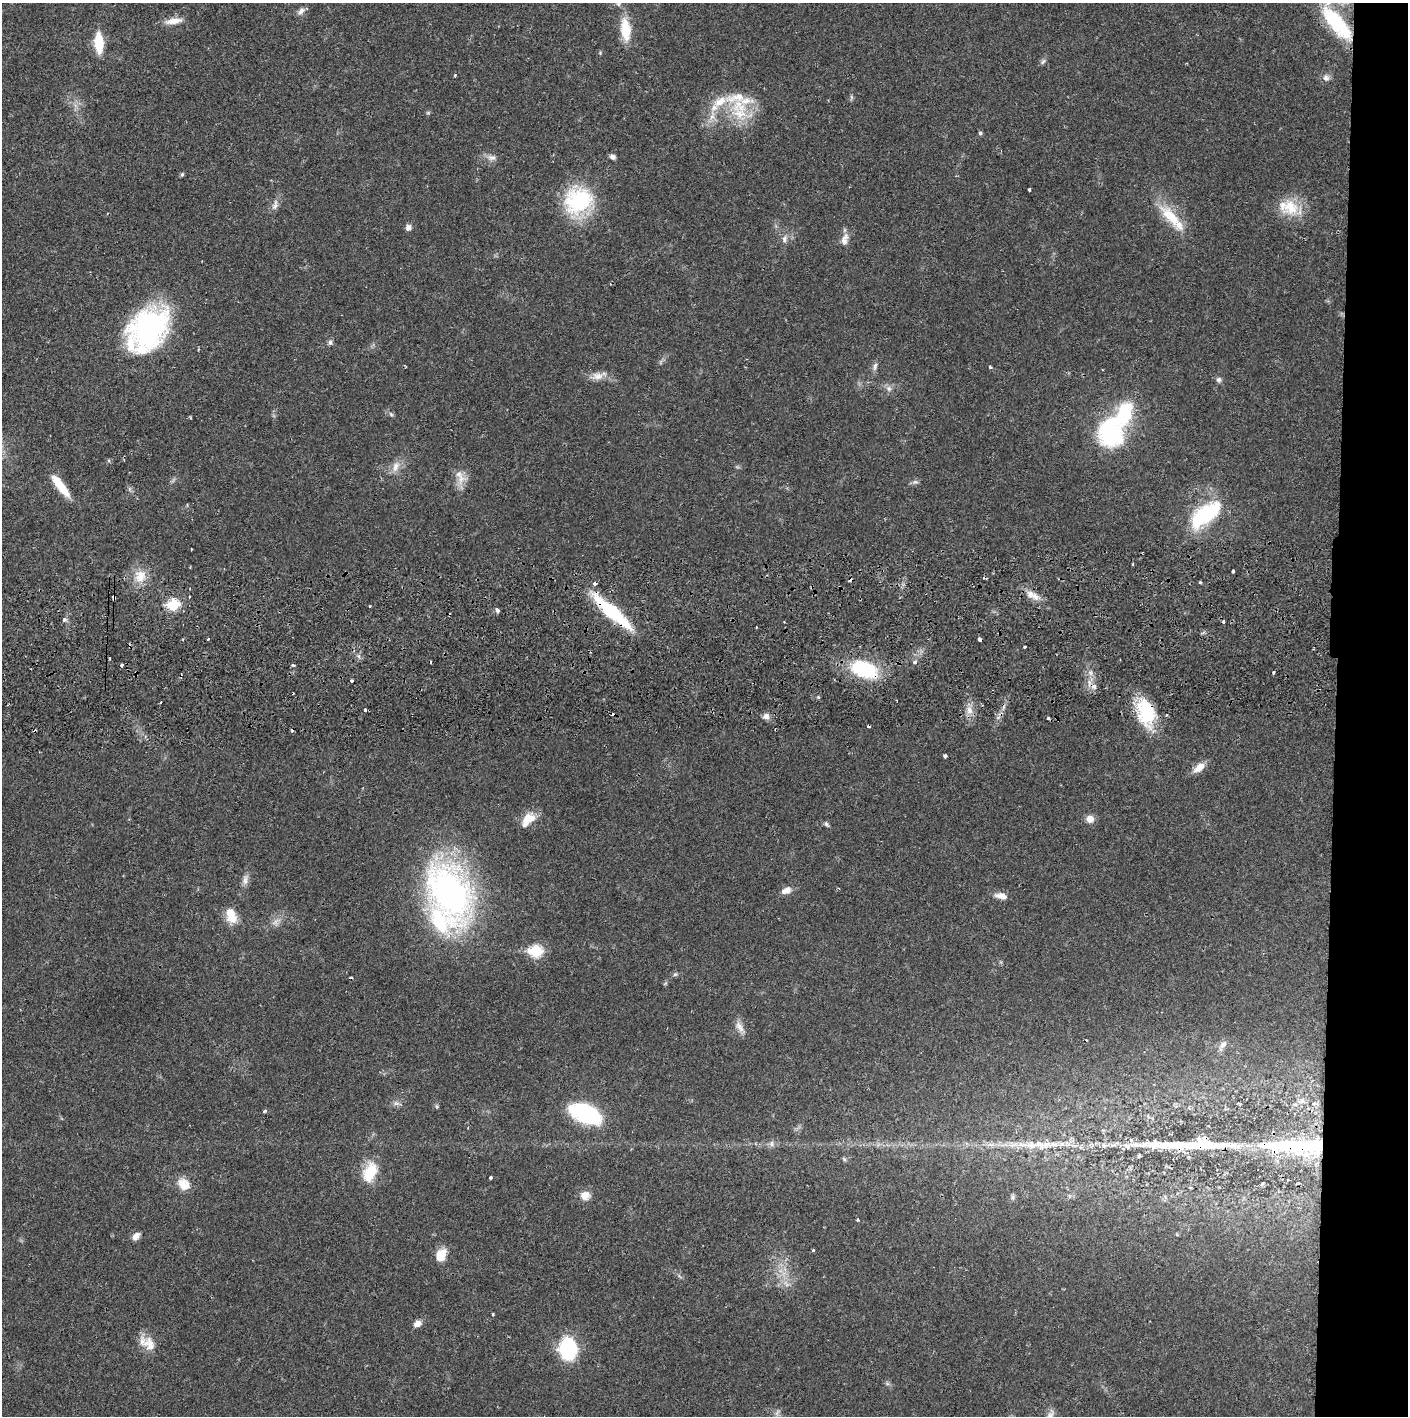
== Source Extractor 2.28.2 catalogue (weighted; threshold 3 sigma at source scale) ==
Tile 6 of 3 x 3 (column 3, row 2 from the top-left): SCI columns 2817-4222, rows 1471-2884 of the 4229 x 4357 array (HDU 1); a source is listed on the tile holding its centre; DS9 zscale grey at full resolution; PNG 1410 x 1418 px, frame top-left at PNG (2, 3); no overlay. Shown black and unused: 5% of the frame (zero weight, under 2 of 3 exposures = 3% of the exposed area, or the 3 px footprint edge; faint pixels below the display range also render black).
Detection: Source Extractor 2.28.2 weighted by HDU 2 'WHT'; one run over the whole footprint, this tile lists its part. Background 0.0213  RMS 0.0035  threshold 0.0156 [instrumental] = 3 sigma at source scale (4.5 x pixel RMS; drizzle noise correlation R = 1.50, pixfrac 1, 0.05/0.05 arcsec/px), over >= 5 px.
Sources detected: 125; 13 cosmic-ray / hot-pixel residue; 1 long thin detection or spike segment (spike, bleed or trail) — not listed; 10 inside a brighter listed object's ellipse — not listed separately; the other 101 listed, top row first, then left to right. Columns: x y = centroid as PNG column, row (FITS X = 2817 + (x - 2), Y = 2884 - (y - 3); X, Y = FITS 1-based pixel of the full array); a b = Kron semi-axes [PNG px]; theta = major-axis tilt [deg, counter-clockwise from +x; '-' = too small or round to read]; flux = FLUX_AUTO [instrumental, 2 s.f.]
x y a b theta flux
618 4 7 6 - 0.85
301 11 13 7 50 1.6
173 21 22 7 8 3.6
1337 23 48 17 -50 25
625 30 27 11 -84 9.6
99 43 19 8 -87 12
1043 61 8 5 61 0.82
1326 78 10 9 - 1.6
739 110 39 25 -60 16
428 113 6 4 1 0.43
980 133 5 5 - 0.59
612 157 7 6 - 1.1
492 158 13 8 -11 1.8
182 174 5 4 - 0.53
1029 189 3 2 - 0.39
579 201 28 24 26 33
275 205 16 7 75 1.9
1290 207 25 23 -60 10
1171 217 39 14 -48 12
408 227 8 7 - 1.3
784 239 10 7 75 1.5
845 239 18 8 77 2.6
149 329 41 30 58 75
330 342 6 6 - 0.95
875 366 12 6 80 1.3
990 367 3 3 - 0.69
597 376 17 10 -6 3.2
1219 380 7 6 - 0.95
889 388 8 7 - 1.3
391 414 7 5 -45 0.68
1110 432 29 25 88 39
395 467 16 9 65 3
460 477 24 11 -68 4.1
915 482 8 6 11 0.9
60 486 29 8 -52 8.2
1205 514 41 18 38 28
191 549 3 2 - 0.21
1233 571 3 3 - 0.65
140 576 19 15 79 6
1200 582 3 3 - 0.63
1030 594 13 9 -54 3.1
113 597 4 3 - 3.6
173 605 6 6 - 24
370 606 3 2 - 0.27
497 610 4 3 - 2.6
611 611 48 11 -41 27
64 620 4 4 - 1.3
208 639 3 3 - 0.61
979 639 4 3 - 2.1
1025 646 3 3 - 1.3
110 658 3 2 - 0.31
915 662 3 3 - 1.8
122 665 4 3 - 0.64
293 665 4 3 - 1.3
864 669 33 18 -19 22
1274 672 3 3 - 0.58
181 676 6 2 79 0.44
1094 686 5 4 - 2
365 710 3 3 - 0.95
969 710 10 7 -90 2.2
1146 713 31 18 -77 19
766 716 8 8 - 1.5
945 756 4 3 - 1.1
1199 768 17 8 40 3.2
527 819 19 12 42 5.7
1090 819 9 9 - 2.6
826 824 9 5 -56 0.76
245 880 16 7 84 2
786 890 13 7 24 2.5
449 893 62 38 -63 130
1001 896 16 7 -11 2.6
231 915 19 11 -70 6.6
276 921 9 4 45 1.2
536 951 7 6 - 30
675 974 6 5 - 0.6
351 978 3 3 - 0.6
739 1027 17 9 -60 2.6
1223 1045 12 7 50 1.7
396 1103 7 4 0 0.93
436 1106 6 4 -72 0.47
264 1111 5 4 - 0.53
586 1114 32 16 -23 35
772 1144 9 4 -90 0.87
1046 1145 39 8 5 9
1127 1146 11 7 -29 1.7
1301 1146 81 13 0 53
844 1159 7 4 -46 0.52
370 1172 23 14 68 10
491 1178 3 3 - 1
184 1184 18 13 -45 4.6
585 1195 11 10 - 3.5
1013 1197 8 4 -82 0.65
858 1220 3 3 - 0.44
136 1236 10 7 46 1.9
813 1250 4 3 - 0.38
441 1255 15 10 67 5.4
493 1314 4 3 - 0.33
417 1323 8 7 - 2.2
149 1344 24 14 -52 5.2
568 1349 16 12 -84 35
1050 1415 15 8 61 2
Overlapping masked pixels (flux is a lower limit): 7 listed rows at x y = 149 329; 113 597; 611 611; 864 669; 181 676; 1146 713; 1301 1146
Isophote crosses this tile's border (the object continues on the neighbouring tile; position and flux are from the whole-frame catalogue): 1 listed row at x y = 1050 1415
Unlisted compact peaks at least as high as the median listed source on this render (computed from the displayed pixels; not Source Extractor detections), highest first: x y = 818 697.